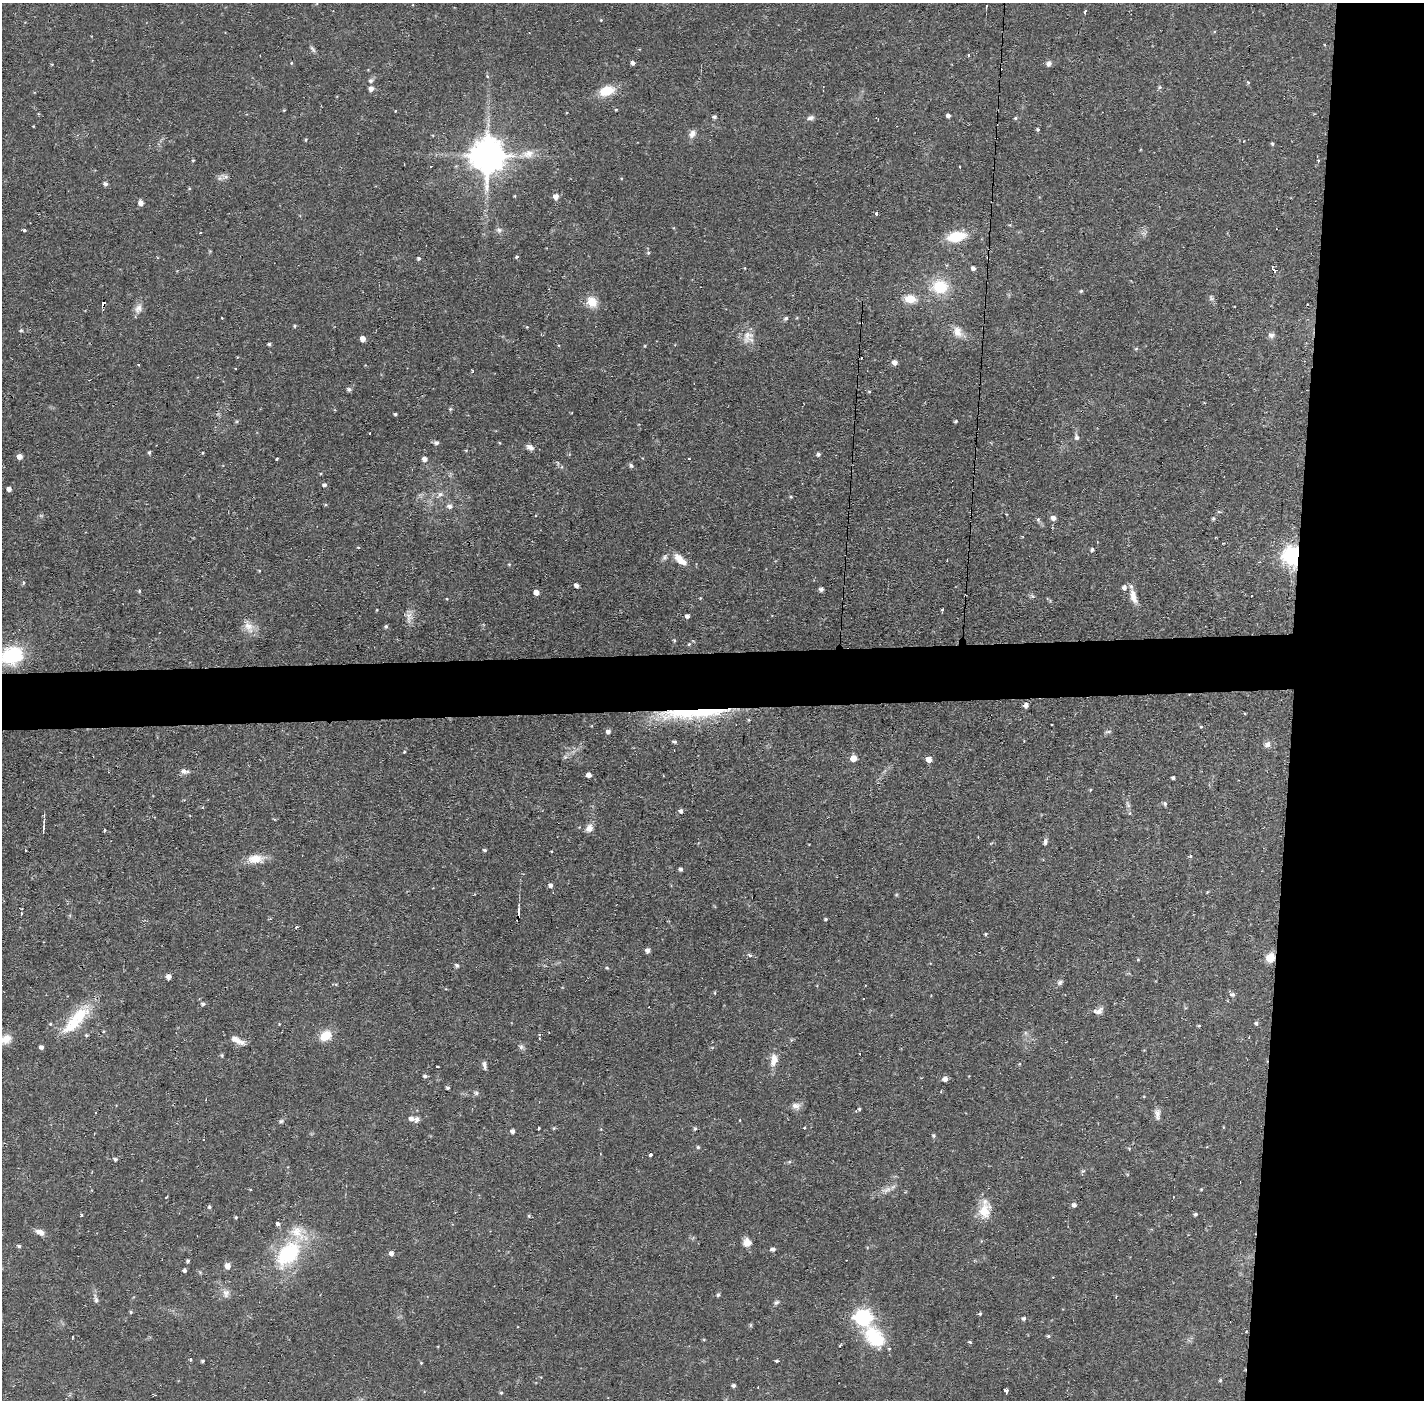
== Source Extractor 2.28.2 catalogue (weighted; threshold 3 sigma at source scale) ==
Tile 6 of 3 x 3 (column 3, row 2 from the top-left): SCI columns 2846-4267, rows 1451-2848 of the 4267 x 4299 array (HDU 1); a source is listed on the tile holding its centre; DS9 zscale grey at full resolution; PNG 1426 x 1402 px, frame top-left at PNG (2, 3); no overlay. Shown black and unused: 13% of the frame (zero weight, under 2 of 3 exposures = <1% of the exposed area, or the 3 px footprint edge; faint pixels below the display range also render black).
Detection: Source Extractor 2.28.2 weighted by HDU 2 'WHT'; one run over the whole footprint, this tile lists its part. Background 0.0567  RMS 0.0058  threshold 0.0261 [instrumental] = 3 sigma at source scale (4.5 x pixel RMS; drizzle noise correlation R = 1.50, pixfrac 1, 0.05/0.05 arcsec/px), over >= 5 px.
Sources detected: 253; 15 cosmic-ray / hot-pixel residue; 1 long thin detection or spike segment (spike, bleed or trail) — not listed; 6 inside a brighter listed object's ellipse — not listed separately; the other 231 listed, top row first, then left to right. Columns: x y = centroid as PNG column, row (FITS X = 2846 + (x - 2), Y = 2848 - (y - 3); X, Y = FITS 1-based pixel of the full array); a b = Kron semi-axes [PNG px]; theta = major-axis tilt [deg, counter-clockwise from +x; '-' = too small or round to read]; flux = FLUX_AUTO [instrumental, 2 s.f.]
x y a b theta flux
1085 11 4 3 - 2.5
601 20 4 3 - 0.48
313 49 11 5 -56 1.4
968 55 3 3 - 0.73
291 63 5 3 - 0.52
633 63 4 4 - 2
1049 63 6 6 - 2.1
487 77 5 4 - 0.93
371 80 7 6 - 1.4
1248 83 4 4 - 0.69
1160 87 6 4 2 0.97
371 88 5 5 - 3.1
607 91 15 10 18 13
616 110 4 3 - 0.56
395 111 3 2 - 0.36
948 116 4 4 - 1.7
714 117 5 5 - 0.97
810 118 9 6 12 1.9
1015 118 5 4 - 0.76
1038 129 4 4 - 0.97
692 134 11 8 57 3
305 140 5 3 - 0.6
1272 144 4 4 - 0.9
528 154 17 12 20 6.9
488 155 10 10 - 1400
193 160 3 3 - 0.6
960 167 3 2 - 0.85
225 177 9 5 -19 1.8
105 184 5 5 - 1.8
189 188 5 3 - 0.53
556 196 5 5 - 4.1
141 203 5 5 - 3.3
877 213 4 3 - 8.1
24 230 4 3 - 0.91
499 230 9 7 -32 1.8
956 237 21 10 11 16
648 253 5 4 - 0.83
516 257 3 3 - 1.3
419 258 5 4 - 1
745 268 4 3 - 0.41
973 268 5 4 - 1.7
1274 269 3 3 - 49
940 287 18 16 -4 19
1081 291 4 4 - 0.76
910 299 14 9 -9 8.3
592 302 13 11 -56 8.4
103 304 4 3 - 4.2
1307 304 3 2 - 0.6
138 308 14 9 70 3.8
222 318 2 2 - 0.62
786 318 5 4 - 1.2
295 326 4 4 - 0.77
21 330 5 4 - 1
958 332 16 11 -62 5.7
1271 335 8 7 - 2
747 336 21 13 63 7
363 339 5 5 - 3.7
269 344 4 3 - 0.97
645 346 4 3 - 0.44
895 362 5 5 - 3.2
349 389 6 5 - 1.4
869 391 5 4 - 0.69
450 409 5 4 - 0.73
395 414 4 3 - 0.78
956 421 4 3 - 0.8
1076 437 8 6 -75 1.6
436 443 7 6 - 1.4
530 447 11 7 -24 2.5
149 452 5 4 - 0.83
203 453 4 3 - 0.55
818 454 5 4 - 1.5
19 456 5 5 - 3.7
277 459 6 2 45 0.44
425 459 5 5 - 2.8
631 466 7 5 -73 1.1
324 485 5 4 - 1.5
9 489 4 4 - 2.4
440 494 9 6 37 2.3
791 497 5 3 - 0.61
450 506 7 6 - 2.4
1053 518 5 4 - 3.2
1213 518 4 4 - 0.91
1038 520 7 5 -69 1.2
358 547 4 3 - 0.56
1092 549 5 4 - 1
1293 556 7 7 - 280
665 557 9 6 64 1.6
680 560 19 8 -39 7.9
947 560 3 2 - 0.61
509 564 4 4 - 0.62
23 583 5 3 - 0.7
576 585 4 4 - 2.2
1124 587 6 6 - 2.4
821 589 4 4 - 1.6
139 591 5 3 - 0.58
536 592 5 4 - 4.1
1133 596 19 8 -74 5.7
700 598 4 3 - 0.4
942 610 3 3 - 1.4
687 616 4 4 - 2.1
409 617 18 8 -90 4.2
249 627 19 10 -65 5.9
386 627 5 4 - 1.1
674 640 5 3 - 0.58
689 644 5 4 - 0.73
12 655 25 19 16 34
1026 705 5 4 - 2.5
1245 714 4 3 - 0.5
749 720 5 3 - 0.57
1052 725 3 3 - 1.2
1201 727 4 4 - 0.7
608 731 5 5 - 2.1
1109 732 9 3 21 0.93
674 742 5 4 - 1.1
1267 744 9 7 15 2.5
404 752 3 3 - 0.63
565 757 7 5 45 1.2
853 758 5 5 - 6.6
929 759 5 5 - 5.3
184 771 11 6 -12 2.4
589 775 5 4 - 3.1
1173 778 4 3 - 1.2
1090 790 5 3 - 0.53
1128 804 11 4 -63 1.6
1165 804 6 5 - 1.1
681 811 5 5 - 1.7
44 827 9 4 85 1.2
589 828 10 8 59 3.8
104 830 3 3 - 1
1045 842 8 5 84 1.5
485 850 5 4 - 0.75
1190 856 5 4 - 0.7
255 859 22 11 2 8.7
681 869 4 4 - 1.3
550 885 5 5 - 1.7
1207 892 4 3 - 0.52
518 913 13 3 88 2.1
21 914 3 2 - 1.1
825 919 4 3 - 0.79
296 927 3 3 - 1
986 934 4 3 - 0.7
647 950 5 4 - 2.6
750 955 6 4 -28 1.1
1270 958 8 7 - 9.3
457 965 5 4 - 1.3
607 968 5 4 - 0.62
169 976 5 4 - 3
1060 982 8 6 38 1.5
715 993 5 3 - 0.49
1232 995 7 5 -11 1.6
863 999 2 2 - 0.43
203 1004 5 4 - 1.2
1098 1011 13 8 22 3.2
1256 1023 5 5 - 1.1
73 1025 47 18 48 23
1199 1026 5 3 - 0.59
325 1036 14 10 37 9.5
539 1038 3 2 - 0.54
6 1039 14 10 17 6.5
237 1040 19 7 -26 5
521 1047 8 6 -70 1.5
222 1055 7 3 -82 0.69
774 1060 18 10 78 5.7
1020 1064 4 3 - 0.48
484 1065 11 5 -83 1.8
437 1067 3 2 - 1.1
425 1076 5 4 - 1.3
945 1079 5 4 - 3.2
448 1088 4 3 - 1.1
476 1093 6 6 - 1.2
1144 1097 4 3 - 0.48
796 1106 12 8 -10 3
859 1109 4 4 - 0.76
95 1112 2 2 - 0.59
1157 1114 15 7 -89 3
411 1118 6 5 - 2.2
740 1120 3 3 - 0.67
281 1121 5 5 - 1
804 1127 3 3 - 0.61
1223 1127 4 3 - 0.41
538 1128 3 3 - 1.6
554 1128 5 4 - 0.71
695 1129 5 4 - 0.8
512 1131 4 4 - 2
934 1136 5 5 - 0.94
698 1147 4 4 - 0.89
650 1155 4 4 - 2.2
115 1159 5 4 - 1.1
789 1162 5 4 - 0.77
250 1189 4 3 - 0.42
887 1189 14 6 18 3.3
1201 1189 4 3 - 0.54
1074 1205 5 5 - 2
209 1207 5 4 - 0.91
984 1211 22 15 76 11
1195 1214 4 4 - 1.1
81 1215 3 3 - 0.96
529 1216 5 4 - 0.74
236 1217 4 4 - 0.68
277 1224 4 4 - 3.1
40 1232 11 6 -23 3.5
747 1242 10 10 - 4.1
19 1246 5 4 - 0.97
773 1249 5 4 - 1.7
391 1253 5 4 - 2.4
288 1254 40 25 50 48
188 1261 4 4 - 0.99
228 1266 7 6 - 3.4
184 1270 4 4 - 1.4
226 1293 12 9 84 3.3
718 1295 5 4 - 1
96 1299 11 5 -78 2
776 1302 8 5 38 1.2
131 1312 5 4 - 0.78
980 1314 5 4 - 0.81
863 1318 7 6 - 170
1024 1318 5 5 - 1.3
750 1325 6 4 90 0.65
1246 1331 3 3 - 0.52
1048 1336 5 4 - 0.84
874 1337 27 18 -48 28
704 1340 5 3 - 0.51
970 1342 5 3 - 0.8
190 1359 3 3 - 4.4
203 1361 4 3 - 0.95
777 1361 4 3 - 0.82
421 1363 4 3 - 0.47
1220 1380 5 4 - 0.66
733 1386 4 4 - 1.4
1006 1391 5 3 - 5.3
501 1393 4 4 - 0.73
Overlapping masked pixels (flux is a lower limit): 4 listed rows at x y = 103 304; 1293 556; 518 913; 1270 958
Isophote crosses this tile's border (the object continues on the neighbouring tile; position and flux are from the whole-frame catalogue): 2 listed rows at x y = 12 655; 6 1039